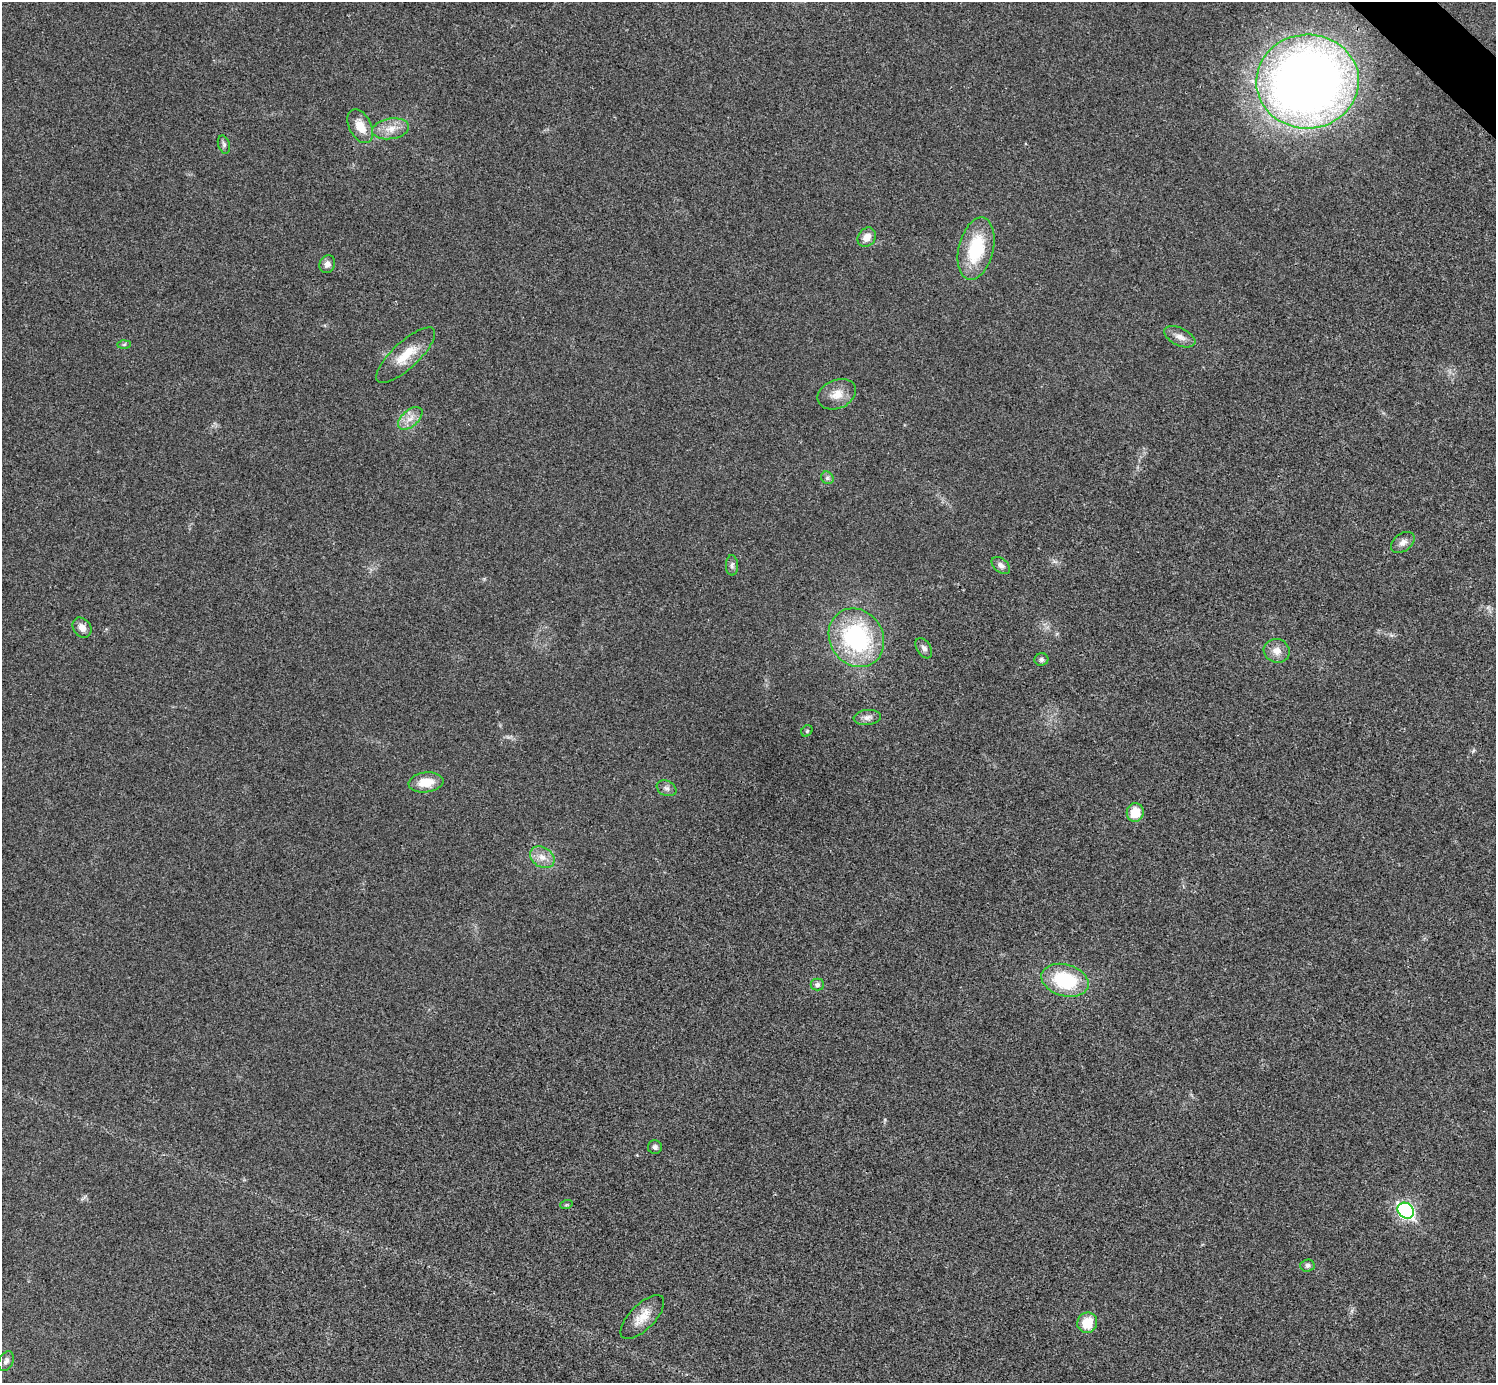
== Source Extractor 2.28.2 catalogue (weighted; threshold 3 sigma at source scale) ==
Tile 10 of 4 x 4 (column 2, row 3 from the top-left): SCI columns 1500-2993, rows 1682-3062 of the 5983 x 5983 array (HDU 1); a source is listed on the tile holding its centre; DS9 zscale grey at full resolution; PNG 1498 x 1385 px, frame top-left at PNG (2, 2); each listed source drawn as its Kron ellipse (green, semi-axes under 4 px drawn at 4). Shown black and unused: <1% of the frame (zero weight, under 3 of 4 exposures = <1% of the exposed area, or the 3 px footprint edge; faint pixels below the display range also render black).
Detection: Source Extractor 2.28.2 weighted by HDU 2 'WHT'; one run over the whole footprint, this tile lists its part. Background 0.0219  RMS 0.0055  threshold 0.0249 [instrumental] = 3 sigma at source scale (4.5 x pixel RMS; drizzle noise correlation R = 1.50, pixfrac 1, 0.05/0.05 arcsec/px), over >= 5 px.
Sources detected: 37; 1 inside a brighter object's white glare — neither listed nor drawn; the other 36 listed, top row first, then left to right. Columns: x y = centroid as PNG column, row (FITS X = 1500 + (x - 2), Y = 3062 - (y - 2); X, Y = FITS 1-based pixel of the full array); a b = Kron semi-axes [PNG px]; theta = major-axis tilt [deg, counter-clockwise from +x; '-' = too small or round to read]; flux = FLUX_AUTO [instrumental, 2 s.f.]
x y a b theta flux
1308 81 51 47 2 560
360 126 18 11 -63 8.9
391 129 18 10 8 7.1
224 144 9 5 -73 1.4
867 237 10 8 53 5.6
976 249 32 17 76 31
327 264 9 7 63 2.7
1180 337 17 8 -25 4.2
124 344 6 4 2 0.82
406 355 38 13 43 14
837 394 20 14 23 7.7
410 418 14 8 41 5.1
827 478 7 5 -47 1.4
1403 542 13 8 38 3.2
732 565 10 6 -89 1.8
1001 565 11 6 -39 2.5
82 628 11 8 -52 4.2
856 638 30 26 -56 69
924 648 11 7 -57 2.1
1277 651 13 11 -19 5.2
1041 660 7 6 - 1.5
867 717 13 7 5 3
807 731 6 5 - 0.88
426 782 17 10 6 11
666 788 10 7 -23 2
1135 813 9 8 - 11
542 857 13 9 -33 5.3
1065 980 24 15 -15 37
817 985 7 6 - 1.7
655 1147 7 7 - 1.5
566 1205 6 4 18 0.71
1406 1211 9 7 -42 120
1307 1265 7 6 - 1.6
642 1317 28 12 45 9.4
1087 1323 10 10 - 13
6 1361 10 7 64 2